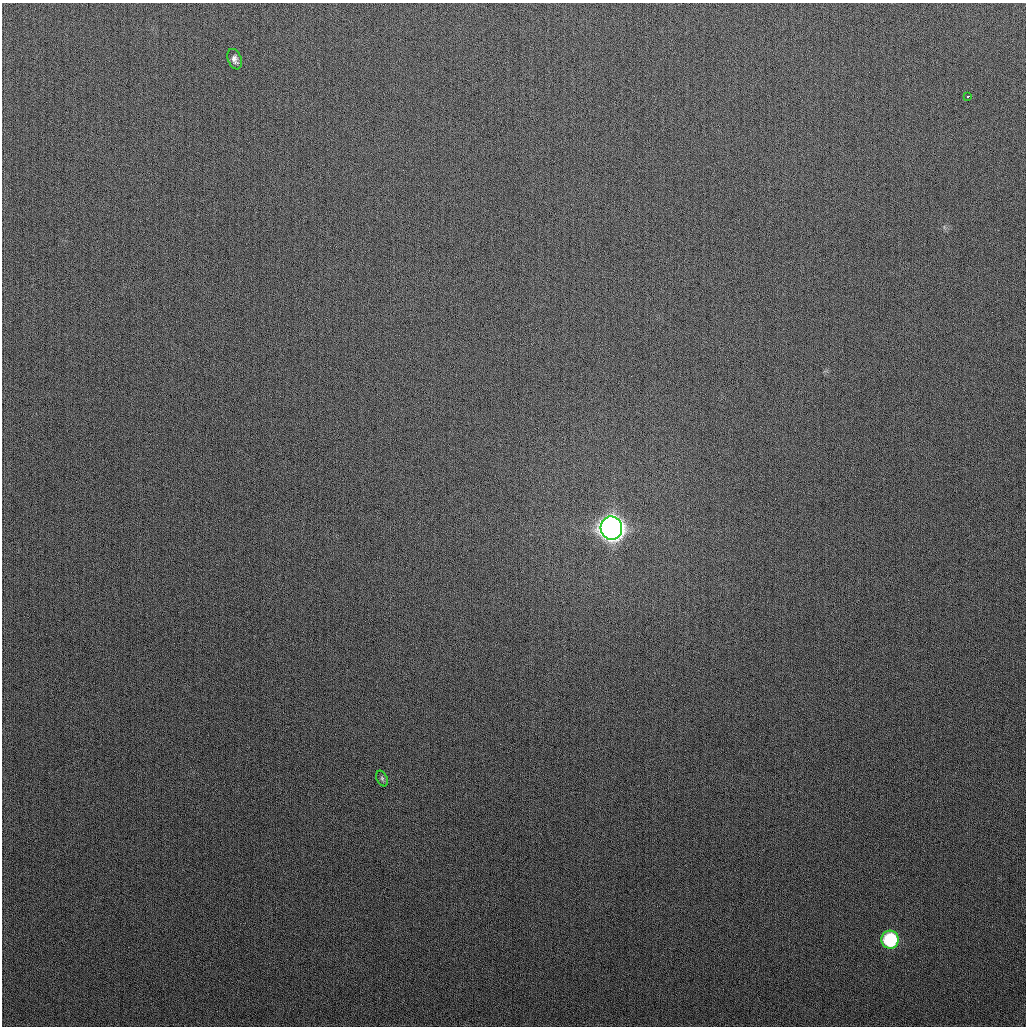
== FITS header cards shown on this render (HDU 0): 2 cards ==
NAXIS1  =                 1024
NAXIS2  =                 1024

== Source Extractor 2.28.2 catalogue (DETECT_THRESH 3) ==
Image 1024 x 1024 px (HDU 0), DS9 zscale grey, 1 PNG px = 1 image px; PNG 1028 x 1028 px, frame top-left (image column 1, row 1024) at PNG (2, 3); each listed source drawn as its Kron ellipse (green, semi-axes under 4 px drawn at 4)
Background 268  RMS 10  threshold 31.2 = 3 sigma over >= 5 px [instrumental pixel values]
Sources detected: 5; all 5 listed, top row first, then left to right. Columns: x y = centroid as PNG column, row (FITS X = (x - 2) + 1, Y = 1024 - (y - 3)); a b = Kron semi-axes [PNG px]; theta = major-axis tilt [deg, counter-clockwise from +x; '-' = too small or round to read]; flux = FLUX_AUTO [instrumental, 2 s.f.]
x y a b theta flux
235 59 10 6 -69 3.4e+03
968 96 3 3 - 1.4e+03
611 528 11 10 - 1.1e+06
382 778 8 5 -64 1.7e+03
890 940 9 8 - 6.8e+04